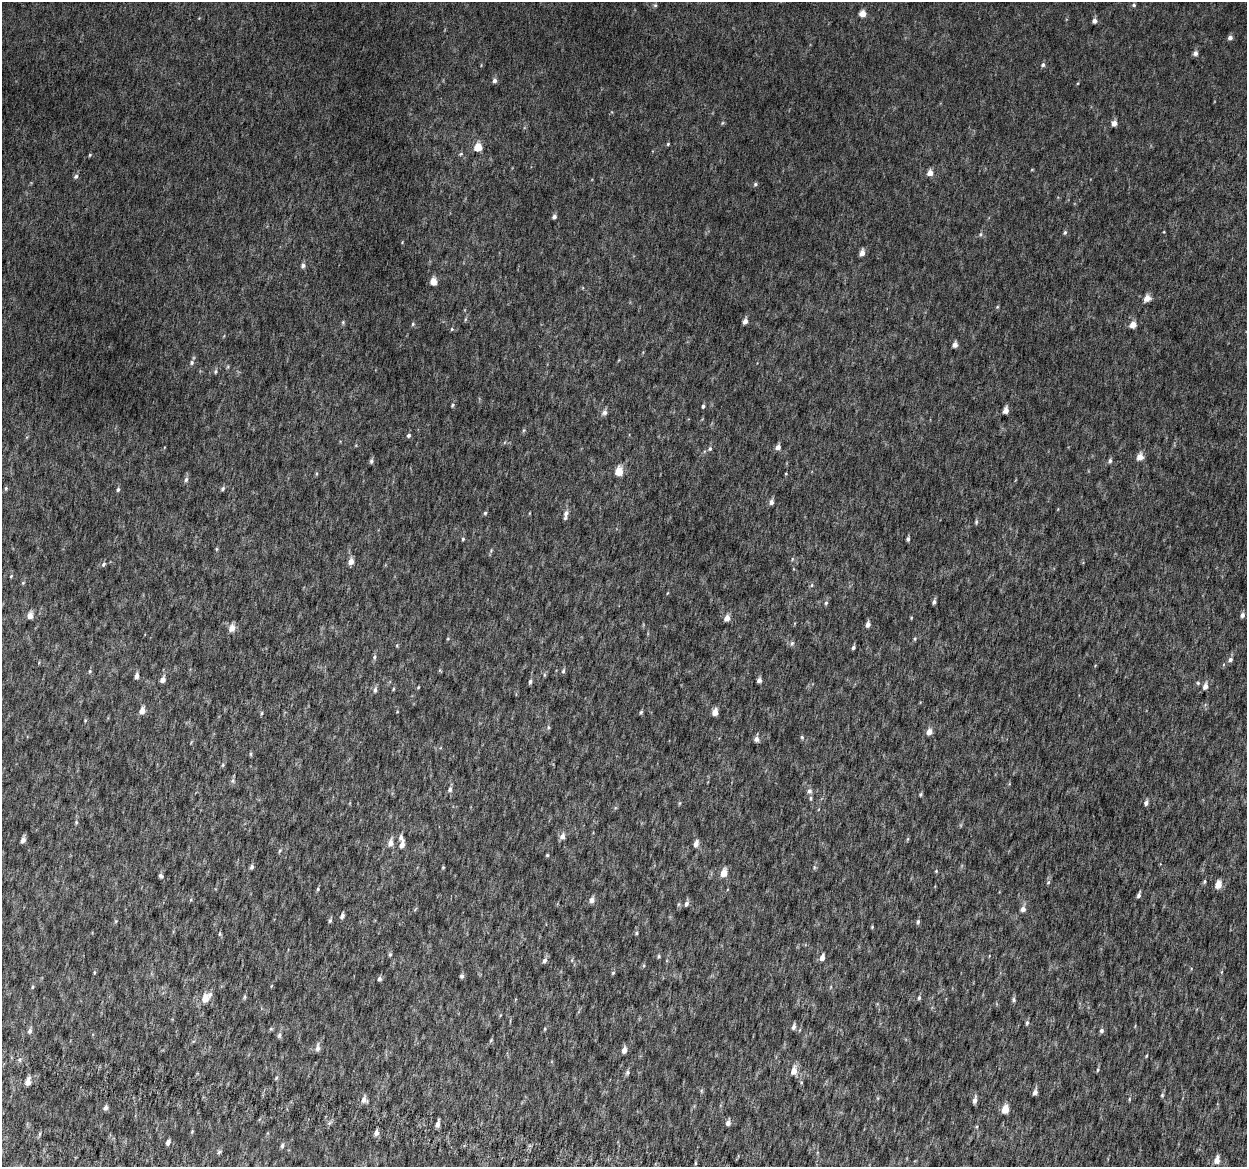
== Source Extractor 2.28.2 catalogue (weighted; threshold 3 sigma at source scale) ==
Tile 7 of 4 x 4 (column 3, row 2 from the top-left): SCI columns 2538-3782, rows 2640-3804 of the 5084 x 5337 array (HDU 1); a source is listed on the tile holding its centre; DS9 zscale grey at full resolution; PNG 1249 x 1169 px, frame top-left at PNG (2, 2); no overlay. Shown black and unused: <1% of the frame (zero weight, under 6 of 12 exposures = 5% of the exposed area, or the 3 px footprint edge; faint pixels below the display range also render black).
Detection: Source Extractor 2.28.2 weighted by HDU 2 'WHT'; one run over the whole footprint, this tile lists its part. Background 0.00174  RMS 0.0014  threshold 0.00566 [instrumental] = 3 sigma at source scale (4.09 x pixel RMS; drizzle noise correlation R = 1.36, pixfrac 0.8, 0.0396/0.0396 arcsec/px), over >= 5 px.
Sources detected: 199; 1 inside a brighter listed object's ellipse — not listed separately; the other 198 listed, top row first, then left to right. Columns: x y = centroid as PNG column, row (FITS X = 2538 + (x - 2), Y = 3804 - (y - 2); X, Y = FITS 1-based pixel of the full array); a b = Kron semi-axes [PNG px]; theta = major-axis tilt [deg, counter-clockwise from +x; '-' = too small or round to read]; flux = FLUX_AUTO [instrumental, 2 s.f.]
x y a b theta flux
655 5 5 5 - 0.2
1134 5 6 5 - 0.22
862 13 5 5 - 1.4
1094 21 5 4 - 0.51
1230 38 5 4 - 0.46
1195 53 5 5 - 0.5
1043 65 6 5 - 0.3
494 81 6 5 - 0.42
722 123 6 4 47 0.16
1114 123 5 5 - 0.86
668 144 4 4 - 0.15
478 147 5 5 - 2.7
461 154 6 4 22 0.19
90 155 5 4 - 0.15
930 173 5 5 - 1
76 176 6 5 - 0.31
755 184 5 5 - 0.22
554 217 5 4 - 0.35
1065 232 5 5 - 0.22
980 234 6 5 - 0.24
862 253 6 4 72 0.83
303 265 6 5 - 0.42
433 281 5 5 - 2
1147 298 6 5 - 1.2
997 307 5 4 - 0.14
465 319 6 4 87 0.16
745 321 6 4 68 0.64
343 322 6 5 - 0.19
413 324 6 5 - 0.18
1133 325 5 5 - 1.3
452 329 5 4 - 0.16
955 345 5 4 - 0.73
192 363 7 5 50 0.31
228 366 6 4 72 0.15
215 371 6 5 - 0.23
452 405 6 5 - 0.2
703 406 4 4 - 0.27
1006 410 5 4 - 0.86
604 412 7 6 - 0.49
524 430 6 4 71 0.16
408 435 5 5 - 0.29
778 447 5 4 - 0.69
710 449 6 5 - 0.28
1140 457 6 5 - 1.3
371 461 6 5 - 0.31
1110 461 6 5 - 0.28
619 471 6 5 - 3.5
786 473 3 3 - 0.1
316 474 6 3 71 0.15
186 479 6 5 - 0.35
6 488 6 4 89 0.17
118 489 6 4 71 0.23
223 489 6 5 - 0.26
771 502 6 5 - 0.52
485 513 5 4 - 0.19
566 513 8 6 70 0.54
976 522 6 4 81 0.23
463 539 5 4 - 0.18
908 539 4 3 - 0.28
216 549 6 4 -90 0.15
491 550 6 5 - 0.18
792 559 6 3 72 0.14
351 561 6 5 - 0.97
104 564 6 5 - 0.27
11 576 4 3 - 0.12
23 583 5 5 - 0.14
812 585 6 5 - 0.21
667 593 5 3 - 0.099
934 602 5 3 - 0.32
826 603 6 5 - 0.25
1242 615 6 5 - 0.42
30 616 5 5 - 1.2
727 618 6 5 - 1.1
911 618 4 4 - 0.11
868 624 6 4 67 0.59
232 628 6 5 - 1.3
915 639 5 4 - 0.16
792 643 7 5 74 0.28
397 645 5 3 - 0.12
853 647 4 4 - 0.28
374 657 7 5 68 0.27
1230 660 7 5 35 0.38
440 670 6 4 72 0.14
90 671 5 4 - 0.18
563 671 7 4 79 0.24
544 675 6 4 73 0.16
136 676 5 4 - 0.7
163 680 5 4 - 0.81
759 680 4 4 - 0.51
530 682 6 4 75 0.27
1198 683 5 5 - 0.19
1205 686 8 5 75 0.64
418 687 4 3 - 0.12
393 689 5 4 - 0.13
375 690 8 5 80 0.41
142 710 6 4 69 1.2
397 711 4 3 - 0.1
641 712 5 4 - 0.19
715 712 6 5 - 1.1
262 713 6 4 74 0.16
85 720 5 4 - 0.13
548 727 6 5 - 0.21
929 732 5 5 - 1.2
802 737 6 4 -48 0.17
756 739 6 6 - 0.52
251 754 6 4 -90 0.17
223 765 5 4 - 0.17
233 781 7 7 - 0.33
450 789 6 5 - 0.41
809 791 7 6 - 0.39
921 794 5 4 - 0.19
811 798 6 5 - 0.21
679 803 6 4 89 0.14
1146 803 6 5 - 0.44
76 822 5 4 - 0.17
562 836 7 5 67 0.7
401 838 8 6 -78 0.43
908 839 6 4 87 0.13
23 840 6 4 71 0.55
390 843 9 6 77 0.78
696 844 6 5 - 0.82
402 845 7 4 71 0.84
280 850 6 4 59 0.18
547 855 4 4 - 0.16
252 867 5 4 - 0.33
443 867 4 4 - 0.12
814 867 6 5 - 0.22
936 871 5 4 - 0.12
724 873 6 5 - 1.9
161 876 5 4 - 0.26
1204 881 7 3 81 0.17
1048 882 6 5 - 0.23
1218 884 6 5 - 1.8
318 889 6 4 70 0.19
1139 895 6 4 70 0.36
592 900 6 5 - 0.73
679 904 6 4 70 0.17
686 904 6 5 - 0.39
415 909 7 3 46 0.14
1023 909 6 5 - 0.59
342 916 6 4 68 0.39
330 920 6 5 - 0.24
116 921 5 5 - 0.13
918 922 6 4 87 0.25
872 927 4 3 - 0.12
636 933 5 4 - 0.18
220 934 6 4 83 0.17
390 954 5 4 - 0.2
658 956 5 5 - 0.18
822 957 6 4 72 0.81
572 960 6 3 72 0.15
544 961 6 5 - 0.41
644 965 5 3 - 0.15
94 972 6 3 72 0.14
613 973 6 4 64 0.19
462 976 5 4 - 0.31
379 979 5 5 - 0.32
271 986 5 3 - 0.096
33 987 6 3 81 0.15
210 994 7 6 - 0.36
245 997 6 4 89 0.18
205 998 6 5 - 2.1
919 998 6 4 73 0.22
1014 1000 5 5 - 0.25
1027 1023 6 5 - 0.23
794 1027 6 4 75 0.41
545 1029 5 4 - 0.15
1101 1030 5 5 - 0.3
30 1031 7 5 71 0.4
279 1035 8 5 73 0.31
491 1040 6 4 46 0.15
318 1048 10 5 86 0.49
624 1050 6 4 72 0.89
1146 1056 5 3 - 0.11
20 1060 6 4 -72 0.19
1098 1070 5 4 - 0.18
794 1071 8 6 86 1.3
627 1072 7 5 65 0.3
276 1078 6 4 73 0.19
28 1082 6 5 - 1
701 1091 6 4 -89 0.17
1035 1092 6 4 72 0.53
1162 1095 6 4 88 0.19
364 1099 8 6 -83 0.74
1129 1099 6 3 89 0.14
975 1100 8 4 76 0.58
106 1108 6 5 - 0.39
1005 1109 6 5 - 2.3
728 1122 6 5 - 0.52
438 1124 6 4 77 0.6
977 1126 6 3 89 0.15
192 1131 4 4 - 0.13
376 1133 6 5 - 0.56
168 1142 5 4 - 0.52
282 1146 7 5 80 0.28
219 1152 6 5 - 0.23
1217 1160 7 5 74 1
695 1163 5 3 - 0.14